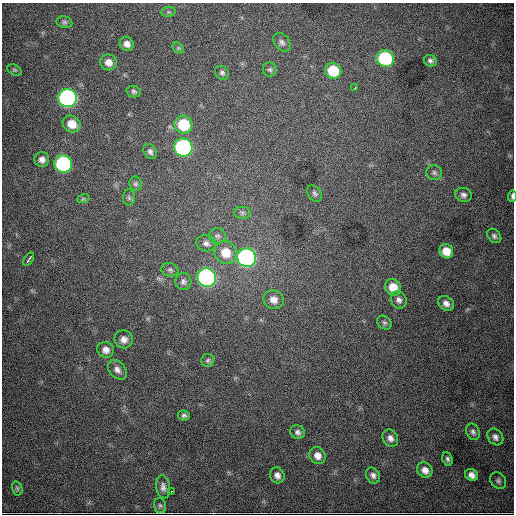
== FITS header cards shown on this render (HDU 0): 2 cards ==
NAXIS1  =                  512
NAXIS2  =                  512

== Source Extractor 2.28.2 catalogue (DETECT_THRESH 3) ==
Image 512 x 512 px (HDU 0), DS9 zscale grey, 1 PNG px = 1 image px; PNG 516 x 516 px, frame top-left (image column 1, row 512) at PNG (2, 3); each listed source drawn as its Kron ellipse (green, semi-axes under 4 px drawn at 4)
Background 4010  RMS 61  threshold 184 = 3 sigma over >= 5 px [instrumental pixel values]
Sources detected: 64; all 64 listed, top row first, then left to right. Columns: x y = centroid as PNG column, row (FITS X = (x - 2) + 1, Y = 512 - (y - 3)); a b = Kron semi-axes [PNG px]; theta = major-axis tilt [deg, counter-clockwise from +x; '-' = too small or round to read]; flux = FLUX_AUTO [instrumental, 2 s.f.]
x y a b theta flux
168 12 7 5 11 7.9e+03
64 22 8 6 -15 9.7e+03
282 42 10 7 -51 1.5e+04
127 44 7 6 - 2.4e+04
178 48 6 5 - 6.6e+03
385 58 9 8 - 3.7e+05
430 61 6 5 - 1.1e+04
109 62 8 8 - 3.0e+04
14 70 8 5 -26 6.6e+03
270 70 7 7 - 9.6e+03
333 71 8 7 - 1.3e+05
222 73 8 6 -42 1.0e+04
355 88 3 2 - 4.3e+03
134 92 7 5 -13 9.1e+03
68 98 9 9 - 1.4e+06
72 124 9 8 - 5.7e+04
183 125 9 8 - 1.7e+05
183 147 9 9 - 9.6e+05
150 152 8 6 -56 1.2e+04
42 159 7 7 - 2.3e+04
63 164 9 8 - 6.3e+05
434 173 8 7 - 1.2e+04
136 184 7 6 - 9.5e+03
315 193 9 6 -55 1.0e+04
463 195 8 7 - 1.5e+04
512 196 6 3 88 9.8e+03
129 198 8 6 -88 8.6e+03
83 199 6 4 19 5.7e+03
242 213 8 6 -2 1.1e+04
217 236 8 8 - 1.3e+04
494 236 8 6 -47 1.1e+04
206 243 10 8 -13 1.8e+04
446 251 7 6 - 5.3e+04
226 253 12 11 - 7.3e+04
246 258 9 9 - 1.2e+06
29 259 7 2 53 1.4e+04
170 270 8 6 -12 1.1e+04
207 278 9 9 - 1.2e+06
183 281 8 8 - 1.4e+04
393 287 9 8 - 5.8e+04
273 300 10 9 - 3.0e+04
399 300 9 7 -63 1.6e+04
446 303 8 6 -34 2.0e+04
384 323 8 6 -35 1.0e+04
124 339 9 9 - 2.5e+04
106 350 8 7 - 2.5e+04
208 360 6 6 - 8.9e+03
117 370 11 8 -50 2.1e+04
184 415 6 5 - 9.6e+03
298 432 7 6 - 1.4e+04
473 432 8 6 -65 1.3e+04
495 437 9 7 -52 1.8e+04
390 438 9 7 -61 1.9e+04
317 456 9 8 - 2.9e+04
447 459 7 5 -67 1.1e+04
425 470 8 7 - 2.5e+04
277 475 8 7 - 2.0e+04
373 475 8 6 -60 1.5e+04
472 475 7 5 -35 2.2e+04
498 481 9 7 -52 1.2e+04
163 487 11 7 -82 1.9e+04
17 488 7 5 -75 7.0e+03
172 491 2 2 - 3.3e+03
160 506 8 6 -75 8.2e+03
At the frame edge (FLAGS 8, measured only in part): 1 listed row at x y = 512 196